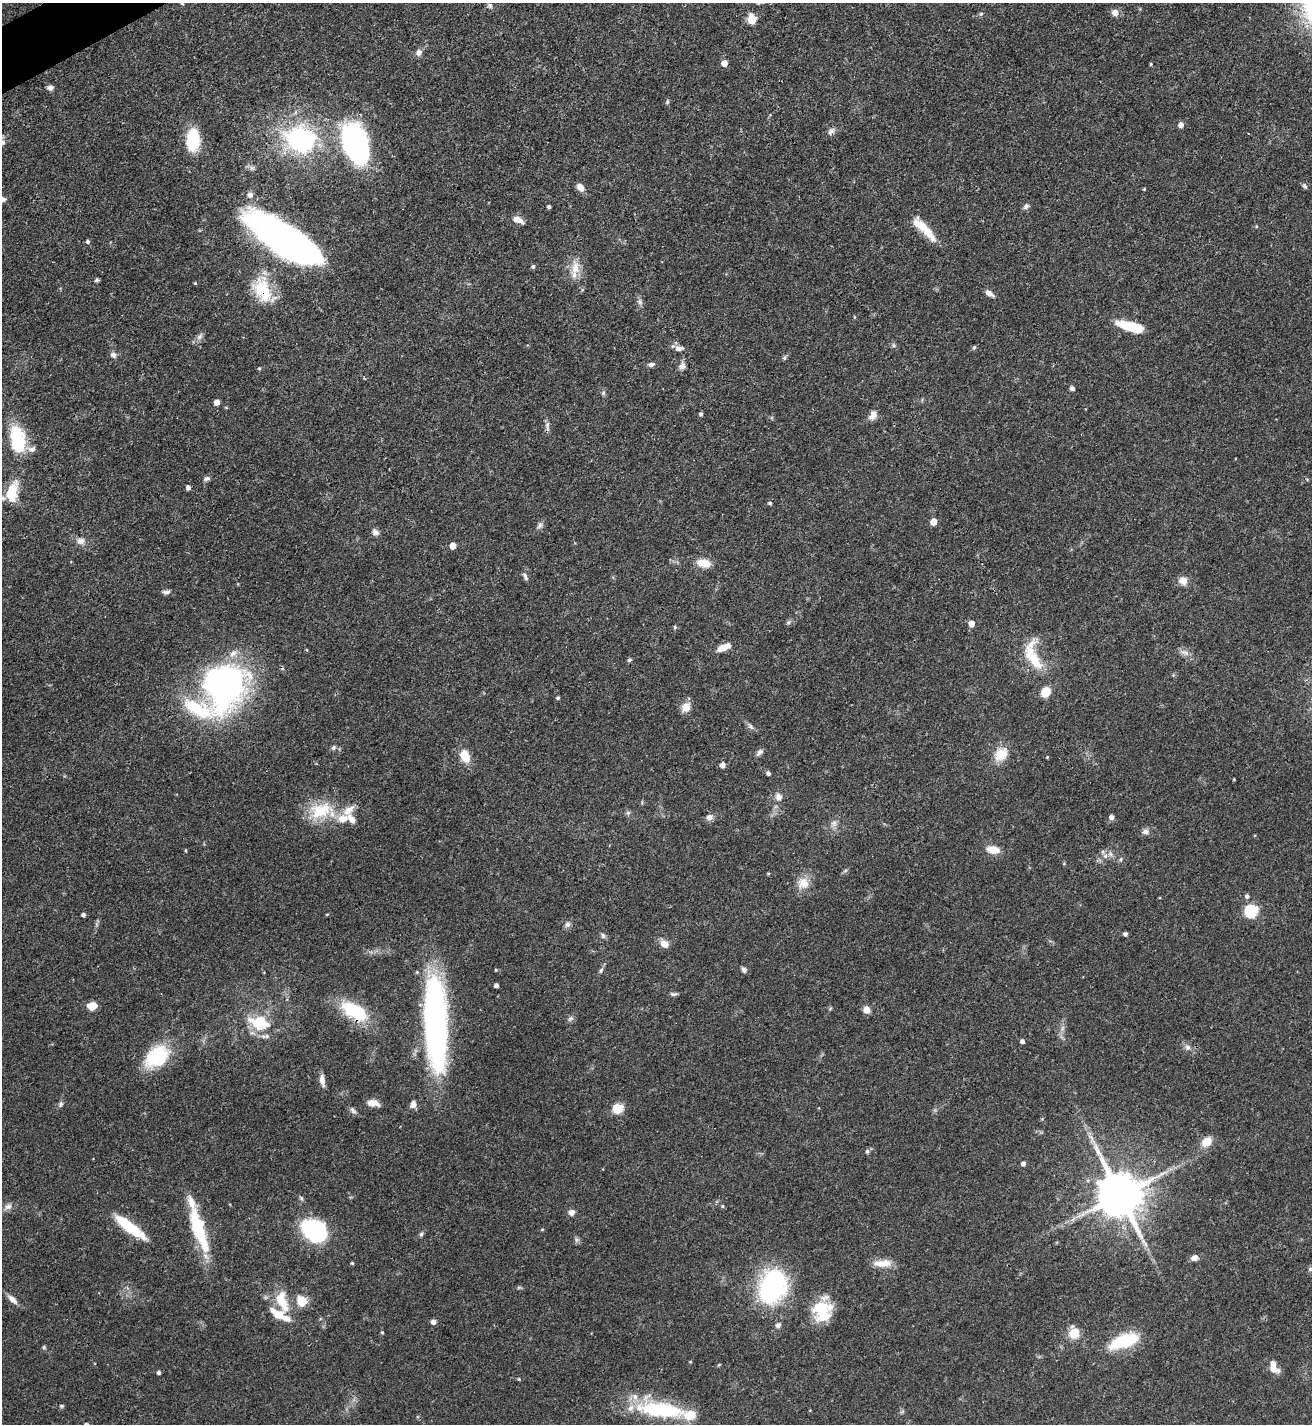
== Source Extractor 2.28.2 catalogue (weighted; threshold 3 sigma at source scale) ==
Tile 11 of 4 x 4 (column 3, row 3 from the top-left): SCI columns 2777-4086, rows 1427-2848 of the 5686 x 5696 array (HDU 1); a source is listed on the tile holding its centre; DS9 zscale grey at full resolution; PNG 1314 x 1426 px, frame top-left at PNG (2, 3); no overlay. Shown black and unused: <1% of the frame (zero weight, under 3 of 4 exposures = <1% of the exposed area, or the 3 px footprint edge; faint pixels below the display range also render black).
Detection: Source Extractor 2.28.2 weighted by HDU 2 'WHT'; one run over the whole footprint, this tile lists its part. Background 0.0597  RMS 0.0039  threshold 0.0174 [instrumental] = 3 sigma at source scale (4.5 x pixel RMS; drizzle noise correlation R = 1.50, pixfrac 1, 0.05/0.05 arcsec/px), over >= 5 px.
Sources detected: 179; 2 too faint to see at this stretch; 2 inside a brighter object's white glare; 1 long thin detection or spike segment (spike, bleed or trail) — not listed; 16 inside a brighter listed object's ellipse — not listed separately; the other 158 listed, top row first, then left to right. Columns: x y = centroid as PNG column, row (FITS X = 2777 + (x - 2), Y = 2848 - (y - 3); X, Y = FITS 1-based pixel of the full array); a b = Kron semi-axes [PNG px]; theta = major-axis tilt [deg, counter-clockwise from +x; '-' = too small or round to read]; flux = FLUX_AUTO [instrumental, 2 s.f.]
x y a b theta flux
490 5 7 5 -74 0.91
1115 12 5 5 - 4
981 14 6 4 44 0.52
752 19 6 5 - 16
419 52 9 8 - 1.7
724 63 5 5 - 3.5
1151 64 4 4 - 0.4
50 88 7 6 - 1.5
1181 125 5 5 - 2.4
831 131 10 7 41 1.4
300 139 40 32 -15 53
193 140 20 12 88 20
3 142 8 7 - 1.6
356 144 47 28 -69 63
1305 186 7 5 -56 0.89
580 187 9 6 -50 2.9
1144 189 3 3 - 0.4
250 195 7 6 - 1.6
2 199 8 7 - 1.5
549 206 4 3 - 0.86
1026 206 8 6 39 1.2
518 220 14 7 -25 2.7
928 232 35 10 -56 7.2
285 239 69 22 -33 200
88 241 5 4 - 0.89
533 266 5 5 - 0.82
575 268 21 11 82 5.3
96 280 6 5 - 0.67
195 283 3 3 - 0.36
262 289 31 21 -74 16
989 293 12 5 -35 1.9
1131 327 30 9 -15 13
199 337 9 6 62 1.4
893 345 6 4 -71 0.59
974 347 5 4 - 0.67
679 348 10 6 2 2.1
113 355 7 7 - 1.6
784 358 6 5 - 0.67
651 364 8 5 8 1.3
682 366 10 8 63 1.7
259 368 5 4 - 0.39
1072 388 5 4 - 1.3
603 393 6 4 48 0.64
217 402 5 4 - 3
701 414 4 4 - 0.83
873 415 13 8 61 2.5
547 426 14 5 -90 1.5
17 439 34 18 -80 19
207 479 9 6 15 1.1
188 487 5 4 - 1.3
12 492 23 11 77 12
770 503 5 5 - 0.71
934 522 5 5 - 6.5
540 525 10 6 62 1.2
375 532 9 7 -50 1.6
80 541 11 9 1 2.3
453 546 5 5 - 5
704 563 16 10 -10 5.2
525 576 11 5 -62 1
1183 581 11 10 - 3
166 592 11 5 1 1.2
788 622 7 5 31 0.76
971 623 5 5 - 3.9
675 627 6 4 -88 0.58
724 647 17 7 23 4.1
1032 657 46 20 -81 15
629 660 6 5 - 0.66
228 689 64 35 44 79
558 698 4 4 - 0.59
686 707 13 11 58 3.5
751 726 10 5 -49 1.2
333 747 7 6 - 0.94
759 752 10 6 48 1.3
1001 754 20 15 49 6.7
465 756 15 10 -68 6.4
1047 757 3 3 - 0.32
722 765 5 5 - 2.3
768 773 5 5 - 0.92
1234 779 3 3 - 0.33
779 797 10 8 -70 2.4
349 810 19 9 43 4.4
320 811 28 23 -9 15
628 813 6 6 - 0.79
709 817 8 7 - 1.9
1111 817 5 5 - 1.7
834 823 10 7 -81 1.7
1145 831 10 7 13 1.6
185 850 4 3 - 0.37
993 850 15 8 -11 5.2
1105 856 6 6 - 1.3
1121 859 7 5 72 0.7
803 883 17 17 - 5.3
1247 896 5 5 - 0.96
1251 911 6 6 - 50
83 914 4 3 - 1.1
327 914 5 3 - 0.36
567 924 7 7 - 1.3
1125 934 4 4 - 1.1
603 935 7 5 -69 0.88
664 944 9 7 -36 3.5
601 970 9 5 66 0.95
744 970 7 6 - 1.1
496 985 4 4 - 1.3
673 994 9 4 -1 0.89
92 1006 9 7 12 4.8
866 1010 7 6 - 3.6
354 1011 33 16 -30 21
570 1018 8 6 38 1.1
259 1023 30 18 -15 15
436 1024 93 21 -88 120
1062 1028 7 5 88 1.1
1022 1041 4 4 - 1.3
1188 1047 8 7 - 1.4
157 1056 29 20 37 24
322 1080 15 6 -82 2.5
373 1103 12 7 -8 3.7
61 1104 7 6 - 0.95
413 1104 9 7 70 2
618 1108 13 11 13 5.3
353 1110 11 6 -48 1.2
1206 1142 12 9 40 5.4
867 1151 6 5 - 0.66
1023 1163 5 4 - 1.3
1120 1195 13 12 - 1800
301 1198 7 4 -45 0.65
722 1206 5 4 - 0.54
8 1207 11 8 23 1.8
571 1212 8 7 - 1.8
130 1227 39 9 -37 16
542 1229 4 3 - 0.42
199 1230 46 14 -71 24
314 1231 21 15 -39 52
421 1234 6 5 - 0.69
577 1240 7 6 - 0.9
1145 1244 10 5 -66 1.5
1194 1258 8 7 - 1.9
352 1263 4 4 - 0.52
882 1263 25 9 1 4.9
1310 1269 5 5 - 0.63
772 1286 29 21 70 65
519 1287 6 4 18 0.52
12 1299 15 7 -44 2.5
282 1301 34 14 -74 10
302 1301 11 10 - 6.2
822 1311 24 22 -83 14
433 1322 5 4 - 2.1
778 1325 8 7 - 1.2
382 1332 4 4 - 0.37
1074 1333 9 7 -84 9.6
1124 1341 26 11 18 25
44 1347 6 4 72 0.52
690 1362 5 3 - 0.29
719 1365 5 4 - 0.37
1274 1369 13 7 -29 3.3
159 1372 4 3 - 1
519 1379 5 4 - 0.43
61 1406 6 4 -2 0.55
661 1410 61 19 -9 34
Overlapping masked pixels (flux is a lower limit): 4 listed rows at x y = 285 239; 262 289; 354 1011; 1120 1195
Isophote crosses this tile's border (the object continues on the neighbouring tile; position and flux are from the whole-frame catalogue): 2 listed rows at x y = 3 142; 2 199